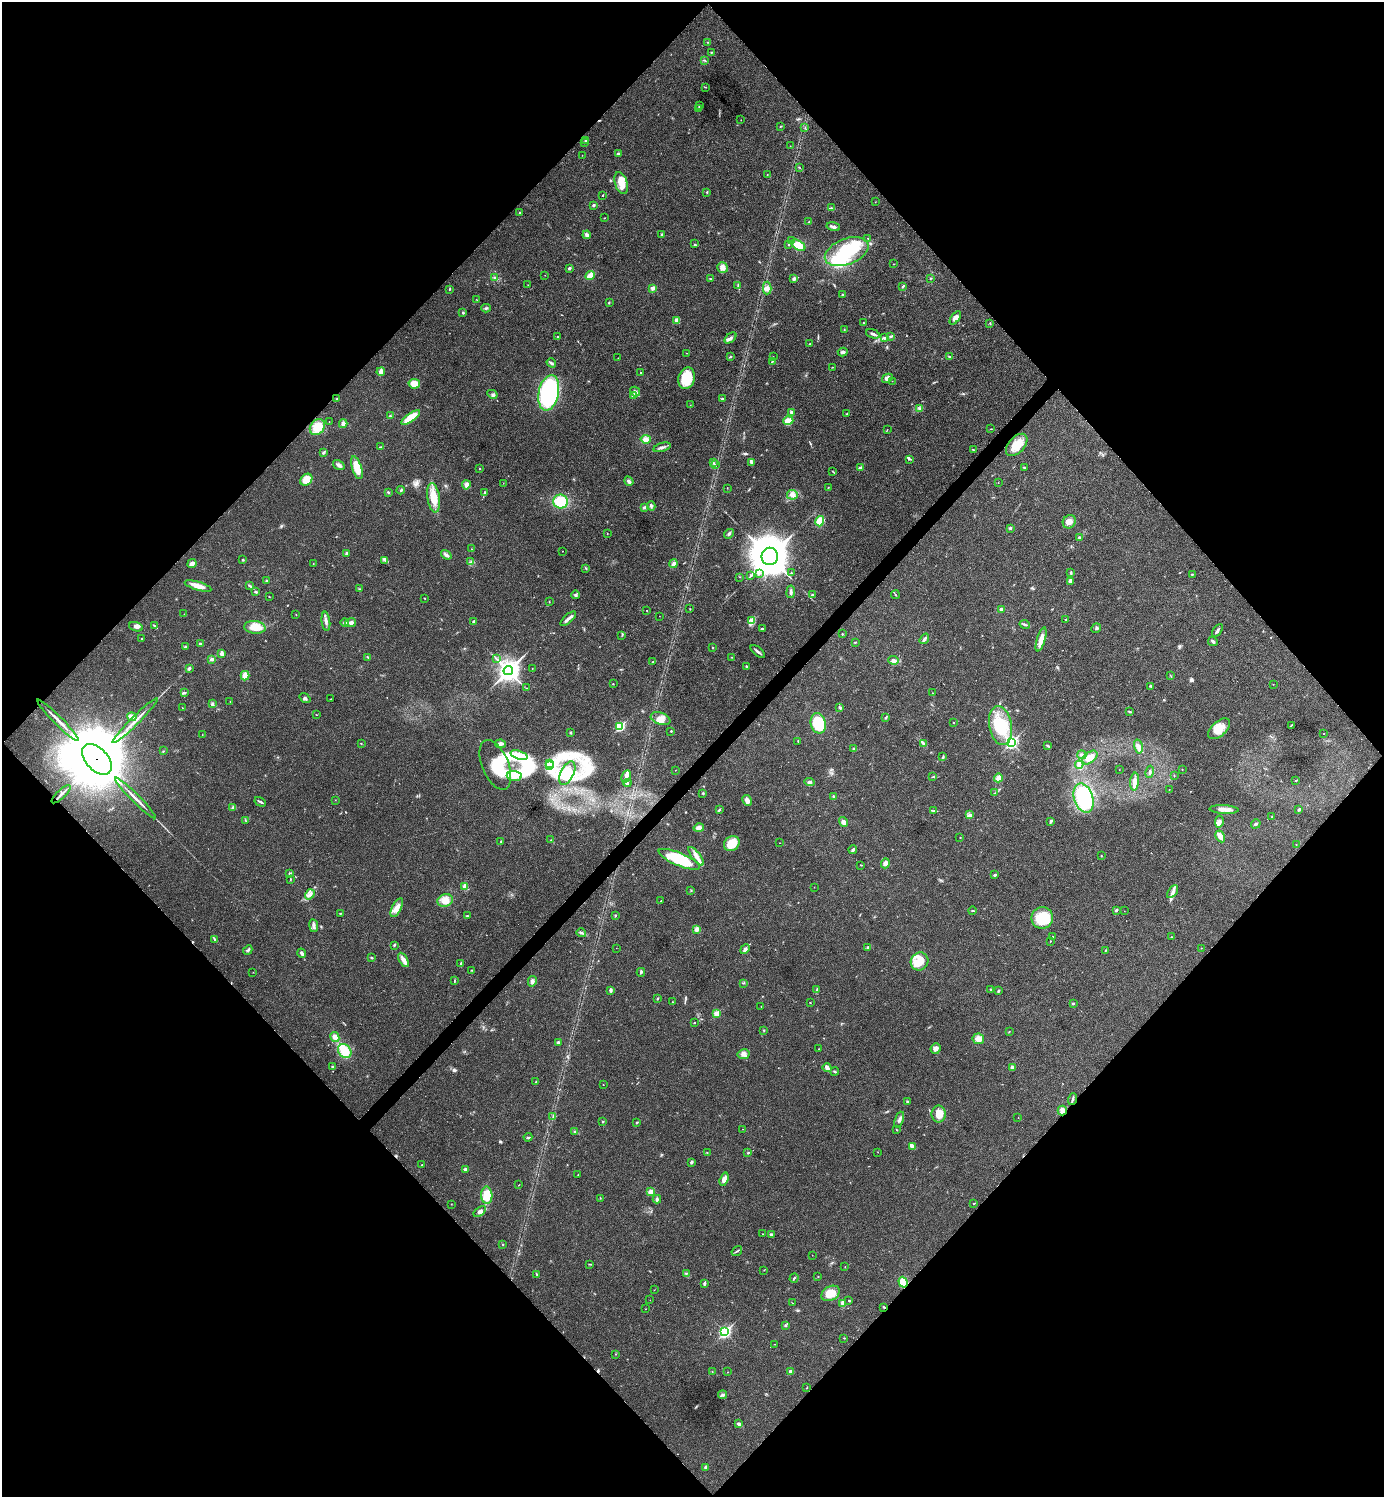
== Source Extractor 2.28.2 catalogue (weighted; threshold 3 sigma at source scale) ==
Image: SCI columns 160-5685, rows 7-5983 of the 5986 x 5986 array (HDU 1 of 3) = the unmasked area's bounding box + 8 px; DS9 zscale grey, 4 x 4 block average (1 PNG px = mean of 4 x 4 image px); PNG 1386 x 1499 px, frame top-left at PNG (2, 2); each listed source drawn as its Kron ellipse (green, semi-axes under 4 px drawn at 4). Shown black and unused: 51% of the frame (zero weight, under 3 of 4 exposures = <1% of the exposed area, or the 3 px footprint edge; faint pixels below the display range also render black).
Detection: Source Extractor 2.28.2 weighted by HDU 2 'WHT'. Background 0.0194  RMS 0.004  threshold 0.0182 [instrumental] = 3 sigma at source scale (4.5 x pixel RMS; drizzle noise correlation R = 1.50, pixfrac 1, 0.05/0.05 arcsec/px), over >= 5 px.
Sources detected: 481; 7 inside a brighter object's white glare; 6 cosmic-ray / hot-pixel residue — neither listed nor drawn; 6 coinciding with a brighter row at this scale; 22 inside a brighter listed object's ellipse — not listed separately; the other 440 listed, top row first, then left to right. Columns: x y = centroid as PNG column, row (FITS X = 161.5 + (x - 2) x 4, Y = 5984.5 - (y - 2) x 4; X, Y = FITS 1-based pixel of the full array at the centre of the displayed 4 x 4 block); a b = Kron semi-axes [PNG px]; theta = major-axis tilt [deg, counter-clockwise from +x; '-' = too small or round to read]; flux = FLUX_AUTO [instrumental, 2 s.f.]
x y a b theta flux
707 42 2 2 - 1.2
711 52 2 2 - 1.2
704 60 3 2 - 1.5
705 87 3 2 - 1.2
699 105 3 2 - 1.9
699 108 3 3 - 3
741 120 2 2 - 0.62
780 126 3 2 - 2.1
805 128 2 2 - 1.3
585 140 2 2 - 1.7
584 142 2 2 - 1.1
790 146 2 2 - 0.51
618 154 3 3 - 5.3
582 155 2 2 - 0.53
800 168 2 2 - 0.93
767 175 2 2 - 0.82
621 183 11 6 -73 34
707 192 3 2 - 2.1
603 195 2 2 - 3.2
875 202 2 2 - 0.63
594 205 2 2 - 5.1
831 208 4 2 - 3
520 213 3 2 - 2.8
604 218 2 2 - 0.94
809 222 2 2 - 0.96
833 227 7 2 -14 6
662 234 3 2 - 2.1
587 235 4 3 - 6.3
868 238 2 2 - 0.81
792 241 3 2 - 2.4
695 244 2 2 - 1.3
788 244 2 2 - 2
798 245 7 4 -33 39
847 252 23 13 21 160
894 264 2 2 - 0.72
569 268 3 2 - 4.5
723 268 6 5 - 14
545 275 2 2 - 0.49
590 275 5 3 - 22
494 278 3 2 - 1.9
710 278 2 2 - 1.4
931 278 4 2 - 1.5
794 279 3 3 - 6.1
528 285 2 2 - 0.64
738 286 4 2 - 3
902 287 2 2 - 1.5
653 288 4 3 - 8.1
767 288 6 4 88 8.5
449 289 3 2 - 1.3
843 295 3 2 - 3.1
477 300 2 2 - 0.69
609 302 2 2 - 1.1
486 308 4 2 - 3.1
463 313 3 2 - 2.7
955 318 7 4 54 13
677 321 3 2 - 24
863 323 2 2 - 1.3
990 323 3 2 - 1.4
844 330 2 2 - 0.75
873 334 7 3 -20 5.6
891 336 2 2 - 2
558 337 2 2 - 2.8
731 338 7 3 41 7.1
884 338 3 2 - 2.9
810 344 3 2 - 2.5
843 352 5 3 - 8.5
687 353 2 2 - 0.86
731 357 3 2 - 1.7
773 357 2 2 - 0.54
949 357 3 2 - 2.4
618 358 2 2 - 0.76
772 361 2 2 - 1.4
551 363 5 2 - 3.9
832 367 2 2 - 1.1
381 372 4 3 - 10
641 373 2 2 - 2.3
687 378 11 8 76 69
887 378 6 4 29 12
892 381 2 2 - 0.44
414 384 6 5 - 27
635 392 5 3 - 5.6
549 393 18 10 78 380
492 394 5 2 - 4
633 395 3 2 - 11
337 399 3 2 - 2.3
722 399 3 2 - 2.9
690 405 2 2 - 0.73
920 408 4 3 - 3.6
791 412 3 3 - 5.3
847 413 3 2 - 2.3
391 416 4 2 - 2.9
411 418 11 4 34 47
329 421 2 2 - 0.55
788 421 5 3 - 30
343 424 4 4 - 6.3
317 427 9 7 51 43
887 429 2 2 - 0.59
991 429 2 2 - 1.1
646 439 5 4 - 12
1017 445 13 8 47 41
381 447 3 2 - 1
662 447 9 3 14 7.4
973 450 2 2 - 1.1
324 452 4 2 - 3.4
910 459 4 3 - 3.4
713 463 2 2 - 0.85
751 463 4 2 - 2.6
716 464 2 2 - 1.1
339 465 6 2 -33 9.3
1024 467 2 2 - 2.1
357 468 12 5 -73 46
860 468 4 3 - 4.6
479 469 2 2 - 0.9
833 472 2 2 - 1.1
306 480 7 5 45 34
629 481 5 3 - 6
503 483 2 2 - 0.52
998 483 2 2 - 0.69
466 485 4 3 - 11
828 487 2 2 - 0.77
727 488 2 2 - 0.52
401 490 4 2 - 3
388 492 3 2 - 2
484 493 2 2 - 2.4
792 495 5 5 - 12
434 498 15 6 -81 42
561 502 7 7 - 63
651 506 4 3 - 4.1
644 507 4 2 - 3.5
820 521 5 4 - 26
1069 522 7 6 - 14
1010 528 3 3 - 3.3
607 534 2 2 - 1
729 534 5 3 - 4.4
1079 537 2 2 - 2.7
471 549 2 2 - 0.85
562 551 2 2 - 0.62
347 553 2 2 - 14
446 555 6 3 -37 7.1
770 556 8 8 - 7900
243 560 3 2 - 2.2
385 560 4 2 - 4
471 562 4 2 - 3.9
192 563 5 3 - 9.9
313 564 2 2 - 0.93
673 564 4 2 - 8.6
585 568 2 2 - 1.5
1071 572 4 2 - 2.8
759 573 3 2 - 2.5
791 573 2 2 - 1.3
1192 574 3 2 - 1.6
751 576 2 2 - 1.1
740 577 2 2 - 0.63
267 581 2 2 - 1.1
1070 582 3 2 - 2.7
198 586 14 4 -16 22
250 586 2 2 - 1.5
359 589 2 2 - 1.1
256 592 3 2 - 2.7
791 592 6 3 83 5.9
575 595 4 2 - 3.8
812 595 2 2 - 2.9
895 595 4 2 - 1.7
269 597 2 2 - 1.1
424 598 2 2 - 1.2
549 601 2 2 - 1.3
690 609 2 2 - 0.75
1001 609 3 2 - 5.3
646 610 2 2 - 0.94
184 614 2 2 - 0.56
296 615 2 2 - 0.65
659 616 2 2 - 0.45
568 619 10 3 42 9.5
1066 620 2 2 - 7.6
326 621 9 3 -83 8.5
474 621 3 2 - 4.1
752 621 3 2 - 5.3
345 622 4 3 - 6
351 623 5 3 - 9.2
1025 624 5 2 - 4
154 625 2 2 - 1.5
136 627 7 4 -18 9.5
255 627 10 6 -6 35
1096 628 5 2 - 3
762 629 3 2 - 1.7
1217 630 7 2 57 5.6
842 634 2 2 - 1.9
622 635 2 2 - 1.4
142 639 2 2 - 1.9
924 639 6 3 55 5.3
1041 639 12 4 73 19
1213 641 5 3 - 5.1
855 642 3 2 - 1.7
200 644 2 2 - 2.9
185 647 3 2 - 3.4
713 647 2 2 - 1.7
758 652 8 2 -39 5.7
222 654 3 2 - 14
368 657 3 2 - 2.4
731 657 2 2 - 0.73
496 658 2 2 - 1
212 659 4 3 - 6.3
893 660 5 3 - 6.8
653 662 2 2 - 2
746 666 2 2 - 2.6
532 668 2 2 - 0.59
189 669 4 3 - 3.1
508 670 5 4 - 1800
245 676 5 4 - 20
1170 676 2 2 - 0.95
613 684 2 2 - 0.99
1273 684 2 2 - 0.77
1150 686 3 2 - 2.8
527 688 2 2 - 0.87
184 693 3 2 - 2.7
932 693 2 2 - 0.67
305 698 6 3 -36 4.5
331 699 2 2 - 1.4
230 701 2 2 - 1
212 703 3 2 - 3.5
182 708 2 2 - 0.57
839 708 4 2 - 2.4
1130 712 3 2 - 2.1
316 715 2 2 - 0.69
132 717 4 3 - 22
886 717 3 2 - 1.9
661 719 10 5 -19 17
58 720 29 2 -45 20
135 721 31 2 45 24
818 723 10 7 -77 84
953 723 2 2 - 3.1
1291 725 4 2 - 1.8
620 726 2 2 - 210
1000 726 20 11 -79 91
1219 729 13 7 43 37
671 731 2 2 - 1.7
570 733 3 2 - 2.1
1324 734 2 2 - 0.66
202 735 2 2 - 0.6
798 741 3 2 - 1.6
1011 742 3 2 - 450
361 743 2 2 - 0.86
923 743 4 2 - 2.8
501 744 5 4 - 7
1048 746 3 2 - 3.5
1138 746 7 3 -77 8.5
854 749 3 2 - 2.4
163 751 2 2 - 1.3
519 755 9 3 -18 19
1082 755 4 2 - 4.3
943 757 4 2 - 2.7
1090 757 9 5 38 30
97 759 18 11 -48 39000
550 763 4 2 - 5
495 765 26 13 -67 81
1079 765 4 3 - 12
549 766 3 2 - 3.2
1182 769 2 2 - 1
675 770 2 2 - 0.55
1119 770 2 2 - 0.52
1150 772 6 2 80 3.5
567 773 13 6 64 29
514 776 7 5 -1 21
626 776 6 3 64 8.6
1174 776 2 2 - 0.99
933 777 2 2 - 0.97
998 778 4 3 - 16
1296 780 2 2 - 3.9
810 782 5 3 - 6.6
1135 782 9 4 85 12
627 783 4 3 - 4
1169 789 2 2 - 1.2
703 793 3 2 - 1.6
995 793 3 2 - 2.1
61 794 12 2 43 8.2
834 797 3 2 - 6.4
135 798 28 2 -45 19
1083 798 15 9 -73 240
335 800 2 2 - 0.55
747 800 6 4 -60 13
260 802 6 2 -30 4.8
233 808 2 2 - 1.2
1224 809 15 3 -3 17
1299 809 2 2 - 12
719 810 4 2 - 3.1
934 811 3 2 - 2.4
969 815 4 3 - 5.9
1272 816 2 2 - 0.98
245 820 2 2 - 1
1051 821 4 3 - 3.3
843 822 5 3 - 11
1219 822 6 3 83 10
1256 824 5 3 - 3.5
699 828 5 3 - 7.1
1220 836 6 3 -60 14
960 837 2 2 - 1.1
551 840 2 2 - 0.64
501 841 2 2 - 1.5
779 843 2 2 - 0.63
732 844 8 7 - 52
1296 844 2 2 - 0.94
853 850 4 2 - 4
696 856 11 4 -53 17
1101 856 3 2 - 1.2
679 859 22 6 -23 140
885 863 5 4 - 8.4
861 865 3 2 - 1.2
289 873 2 2 - 1.1
995 875 3 2 - 2.5
290 879 3 2 - 1.3
465 887 4 3 - 14
814 887 2 2 - 0.46
691 890 2 2 - 1.4
1173 892 7 3 54 8.6
310 894 5 3 - 7.4
445 900 8 6 17 25
661 901 2 2 - 1.1
397 908 10 4 62 15
1116 910 3 2 - 4
972 911 4 2 - 1.9
1124 911 2 2 - 0.39
340 913 3 2 - 1.6
616 915 3 2 - 1.7
467 916 3 2 - 2.7
1042 918 11 10 - 76
314 926 6 3 -82 8.8
697 929 4 3 - 4.7
581 933 5 2 - 4.2
1053 936 2 2 - 2
1172 937 3 2 - 1.7
215 939 4 2 - 3.4
1050 941 2 2 - 1.1
394 945 3 2 - 2.2
868 947 4 2 - 3.4
616 948 2 2 - 0.46
1201 948 2 2 - 0.77
745 949 5 3 - 7.2
248 950 5 2 - 3.7
1106 950 2 2 - 1
302 953 5 3 - 5.3
372 958 3 2 - 2.1
403 960 8 3 -61 13
919 961 9 8 - 36
461 963 3 2 - 3.2
472 970 2 2 - 1.3
253 972 2 2 - 0.42
641 972 4 2 - 3.9
454 981 3 2 - 1.8
532 981 5 4 - 6.5
743 983 2 2 - 1.3
817 989 3 2 - 1.9
990 989 3 2 - 1.9
610 990 4 3 - 4.9
998 991 3 2 - 3.4
657 998 2 2 - 2.3
672 1002 2 2 - 0.94
810 1002 2 2 - 1.1
1073 1003 2 2 - 6.8
761 1006 2 2 - 0.92
716 1013 2 2 - 67
694 1023 2 2 - 1.4
764 1030 2 2 - 1.6
1009 1032 3 2 - 1.1
335 1037 5 4 - 11
978 1039 6 5 - 18
558 1042 3 3 - 3.8
819 1049 2 2 - 0.8
936 1049 5 5 - 11
345 1051 7 6 - 47
743 1054 6 5 - 10
333 1067 3 2 - 2.7
827 1068 4 3 - 6.2
1012 1068 4 3 - 7.4
835 1072 4 2 - 2.7
536 1082 3 2 - 1.4
603 1085 2 2 - 0.6
1072 1099 6 2 70 3.8
907 1102 3 2 - 2
1062 1110 5 4 - 12
939 1114 8 7 - 26
553 1117 2 2 - 1.1
1018 1118 2 2 - 0.83
899 1120 8 3 68 6.7
603 1122 2 2 - 4.6
636 1122 2 2 - 6.7
743 1129 2 2 - 0.49
896 1130 2 2 - 1.1
575 1132 3 2 - 2.9
528 1137 4 2 - 2.8
912 1146 4 2 - 4
878 1152 2 2 - 0.57
707 1153 2 2 - 1.3
748 1153 3 2 - 2.4
691 1162 4 3 - 3.5
422 1165 2 2 - 1.3
466 1169 3 2 - 7.1
578 1175 2 2 - 0.81
724 1179 7 4 72 13
519 1185 3 2 - 1
650 1192 2 2 - 48
487 1195 8 5 -88 52
600 1198 2 2 - 0.86
657 1199 4 3 - 3.7
973 1203 3 2 - 0.96
451 1204 2 2 - 0.68
480 1212 7 4 37 9.9
763 1234 2 2 - 0.62
771 1234 4 2 - 3.3
502 1244 3 2 - 0.98
737 1251 6 2 35 3.2
812 1255 2 2 - 0.62
590 1264 2 2 - 1.4
845 1267 2 2 - 0.8
764 1270 2 2 - 0.57
686 1273 2 2 - 1.4
536 1274 4 2 - 2
818 1277 2 2 - 1.2
794 1278 5 2 - 2.9
903 1282 5 4 - 66
704 1284 4 2 - 3.9
654 1290 2 2 - 0.64
830 1293 10 7 31 32
650 1300 2 2 - 0.78
849 1300 3 2 - 1.4
792 1303 2 2 - 0.67
843 1303 4 2 - 11
884 1307 3 2 - 2.6
645 1309 2 2 - 0.62
785 1325 3 2 - 2.1
725 1332 3 2 - 410
844 1338 2 2 - 1.2
775 1344 2 2 - 0.69
616 1354 2 2 - 0.73
790 1371 2 2 - 16
712 1372 2 2 - 0.89
728 1372 2 2 - 0.52
807 1387 3 2 - 1.2
722 1395 4 3 - 4.8
739 1424 4 3 - 4.9
705 1467 3 2 - 5.1
Overlapping masked pixels (flux is a lower limit): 4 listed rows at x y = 97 759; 1062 1110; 903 1282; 884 1307
Diffuse or blended objects may show on this block-average render without a row.